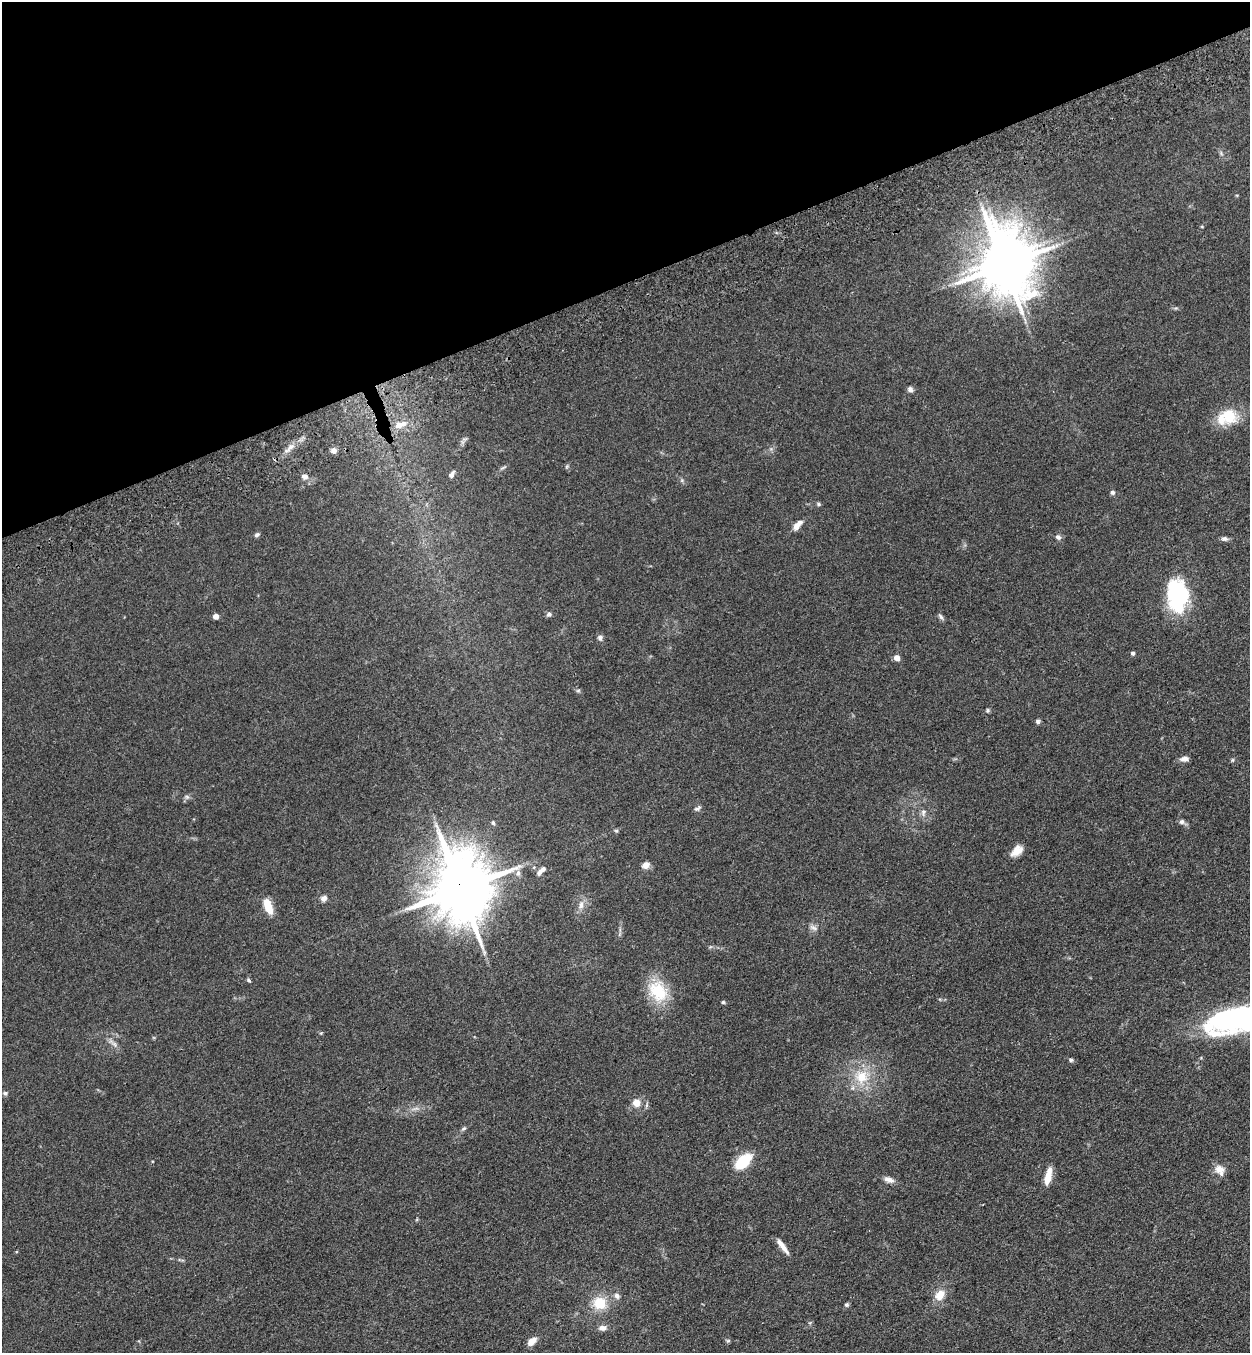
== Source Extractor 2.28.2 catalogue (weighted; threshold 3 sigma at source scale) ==
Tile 3 of 4 x 4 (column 3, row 1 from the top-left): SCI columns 2700-3947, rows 4166-5516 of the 5523 x 5630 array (HDU 1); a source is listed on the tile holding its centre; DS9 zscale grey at full resolution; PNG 1252 x 1355 px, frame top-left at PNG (2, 2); no overlay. Shown black and unused: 21% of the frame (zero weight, under 3 of 4 exposures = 6% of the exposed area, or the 3 px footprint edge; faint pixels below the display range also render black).
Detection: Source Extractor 2.28.2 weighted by HDU 2 'WHT'; one run over the whole footprint, this tile lists its part. Background 0.0595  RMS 0.0065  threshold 0.0292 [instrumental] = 3 sigma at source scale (4.5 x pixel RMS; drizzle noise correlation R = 1.50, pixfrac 1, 0.05/0.05 arcsec/px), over >= 5 px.
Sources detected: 68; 1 inside a brighter object's white glare — not listed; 2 inside a brighter listed object's ellipse — not listed separately; the other 65 listed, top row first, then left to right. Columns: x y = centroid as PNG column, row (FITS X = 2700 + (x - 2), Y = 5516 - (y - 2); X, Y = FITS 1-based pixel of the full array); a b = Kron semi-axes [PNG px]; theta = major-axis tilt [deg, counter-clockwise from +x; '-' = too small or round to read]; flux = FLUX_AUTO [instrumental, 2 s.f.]
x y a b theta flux
1004 265 18 13 -65 3700
910 389 7 6 - 1.7
1229 415 22 19 -74 18
400 425 16 7 18 6.3
289 448 19 5 41 4.6
334 450 6 6 - 2.6
452 474 8 5 57 2.3
305 476 7 6 - 2.7
1113 492 5 5 - 1.5
819 504 5 5 - 1.1
797 525 13 6 49 4.9
257 535 7 5 21 1.4
1058 537 7 6 - 2
1224 539 9 6 -11 1.8
1178 596 34 22 -88 59
549 614 7 6 - 1.6
216 616 4 4 - 4.9
941 617 9 5 -55 1.5
600 638 7 7 - 1.8
1133 653 5 4 - 1.4
897 658 5 4 - 6.8
578 690 7 4 1 0.89
988 710 5 5 - 0.9
1038 721 6 6 - 1.3
1184 759 11 6 5 2.9
1232 760 6 4 89 0.78
187 797 6 5 - 1.2
697 808 10 5 30 1.6
923 812 10 7 77 2.4
493 822 6 5 - 1.3
1182 822 7 6 - 2.1
616 831 6 4 -1 0.85
1017 851 16 9 43 6.2
646 865 8 6 32 4.6
540 872 9 6 71 2.3
518 873 9 6 -81 2.3
460 888 20 16 -82 5300
324 898 7 6 - 2.7
581 905 14 7 78 4
268 906 16 7 -69 12
813 928 13 6 -23 2.6
248 980 6 4 -52 1
658 991 30 23 -58 24
723 1002 5 4 - 0.81
1238 1019 69 25 12 140
321 1033 4 3 - 0.58
114 1044 10 5 -54 2.2
1071 1060 6 5 - 1.2
862 1077 19 18 - 18
5 1093 6 5 - 1.2
636 1103 5 5 - 11
415 1108 12 3 18 1.7
464 1128 7 5 29 1.1
743 1161 16 9 42 25
1220 1170 14 10 -57 5.6
1048 1176 20 7 77 7.8
889 1180 13 7 -15 3.4
783 1246 21 5 -54 4.9
940 1295 13 10 51 8.1
617 1296 9 7 -46 2.3
600 1303 15 14 - 15
847 1305 6 5 - 1.2
602 1328 9 7 4 3.4
532 1341 12 7 41 5.2
728 1341 6 5 - 0.96
Overlapping masked pixels (flux is a lower limit): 1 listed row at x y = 460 888
Isophote crosses this tile's border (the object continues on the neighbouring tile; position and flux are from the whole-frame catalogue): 1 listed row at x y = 1238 1019